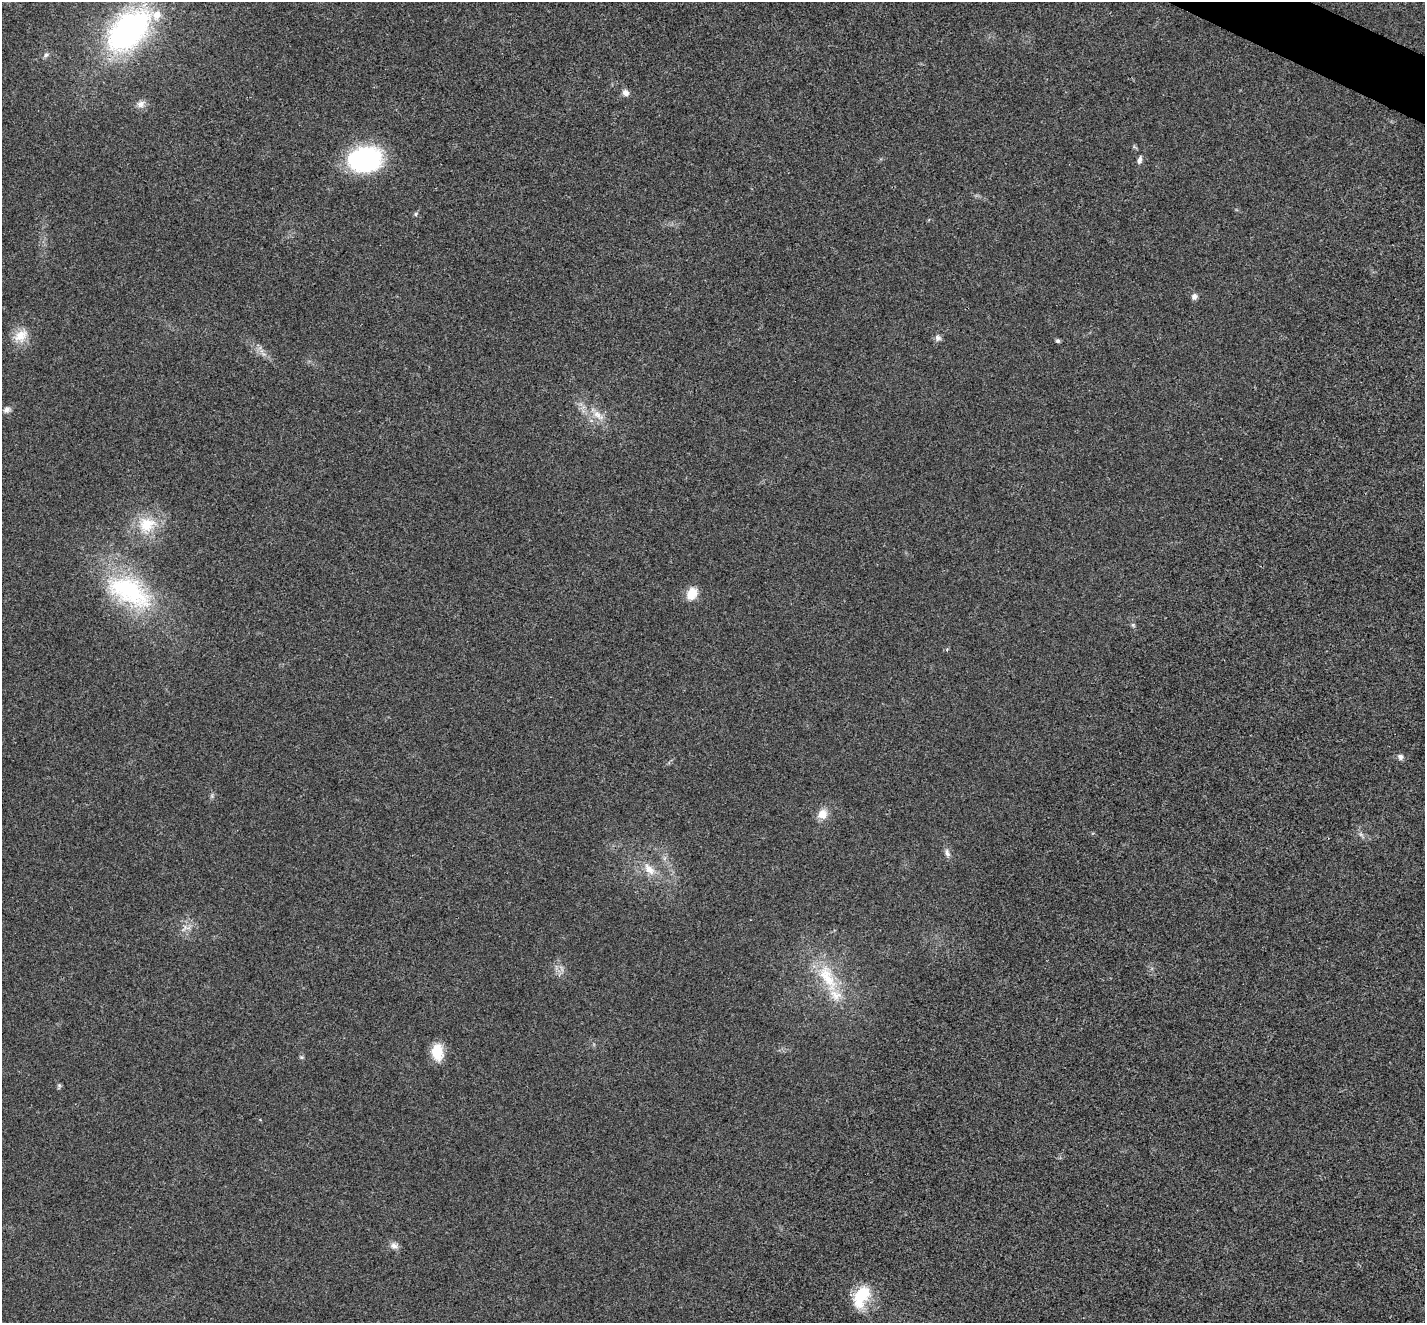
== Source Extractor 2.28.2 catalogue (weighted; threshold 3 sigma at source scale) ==
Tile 10 of 4 x 4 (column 2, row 3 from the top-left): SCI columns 1431-2853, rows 1604-2924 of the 5702 x 5713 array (HDU 1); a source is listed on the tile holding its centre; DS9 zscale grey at full resolution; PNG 1427 x 1325 px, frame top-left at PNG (2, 2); no overlay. Shown black and unused: <1% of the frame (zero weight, under 3 of 4 exposures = <1% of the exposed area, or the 3 px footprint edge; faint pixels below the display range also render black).
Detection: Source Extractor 2.28.2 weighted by HDU 2 'WHT'; one run over the whole footprint, this tile lists its part. Background 0.0186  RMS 0.0049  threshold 0.0223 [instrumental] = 3 sigma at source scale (4.5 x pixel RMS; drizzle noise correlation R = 1.50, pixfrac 1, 0.05/0.05 arcsec/px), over >= 5 px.
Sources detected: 31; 2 inside a brighter listed object's ellipse — not listed separately; the other 29 listed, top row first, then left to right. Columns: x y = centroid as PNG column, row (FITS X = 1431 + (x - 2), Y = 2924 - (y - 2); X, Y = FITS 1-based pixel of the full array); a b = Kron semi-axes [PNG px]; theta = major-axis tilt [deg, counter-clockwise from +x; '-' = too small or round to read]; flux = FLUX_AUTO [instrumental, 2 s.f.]
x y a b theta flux
128 30 54 32 46 120
46 55 7 6 - 1.4
625 93 8 7 - 2.5
141 104 11 9 19 2.8
365 159 36 26 8 55
1139 160 11 5 75 1.8
416 214 6 4 90 0.66
1194 296 7 6 - 2
20 336 20 14 37 7.9
938 338 9 8 - 1.7
1058 341 5 4 - 1
7 410 9 7 29 2
597 414 16 8 -39 5
147 524 25 20 12 17
129 591 70 36 -29 64
692 594 15 11 62 7.2
1133 625 5 5 - 0.79
947 650 5 3 - 0.47
1400 757 8 7 - 1.8
822 814 13 12 - 5.3
1361 834 8 5 -59 1.3
947 853 12 6 -76 2.1
649 869 18 10 -47 6.5
828 977 48 18 -65 23
437 1052 18 12 -85 12
301 1057 6 5 - 0.75
59 1085 6 5 - 0.83
394 1246 11 9 -26 2.5
862 1296 29 16 64 17